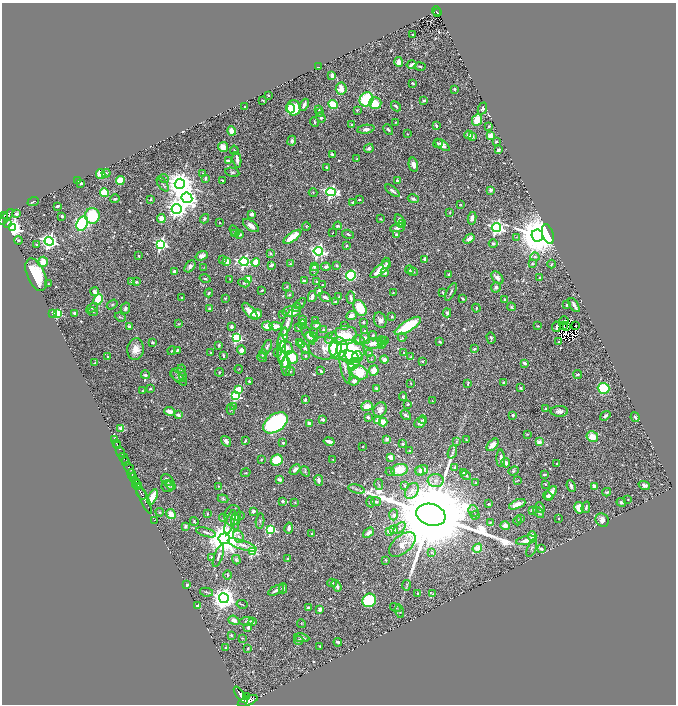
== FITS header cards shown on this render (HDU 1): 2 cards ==
NAXIS1  =                 1348
NAXIS2  =                 1404

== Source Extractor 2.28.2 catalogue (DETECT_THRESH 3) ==
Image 1348 x 1404 px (HDU 1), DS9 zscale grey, zoomed out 1/2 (1 PNG px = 2 x 2 image px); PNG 678 x 706 px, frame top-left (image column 1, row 1403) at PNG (2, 3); each listed source drawn as its Kron ellipse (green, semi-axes under 4 px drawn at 4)
Background 0.814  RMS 0.022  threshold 0.0653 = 3 sigma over >= 5 px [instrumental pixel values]
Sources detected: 733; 37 cannot appear on this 1/2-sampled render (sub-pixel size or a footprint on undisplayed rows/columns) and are neither listed nor drawn; of the other 696, the 500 brightest by FLUX_AUTO listed and drawn (196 fainter detections omitted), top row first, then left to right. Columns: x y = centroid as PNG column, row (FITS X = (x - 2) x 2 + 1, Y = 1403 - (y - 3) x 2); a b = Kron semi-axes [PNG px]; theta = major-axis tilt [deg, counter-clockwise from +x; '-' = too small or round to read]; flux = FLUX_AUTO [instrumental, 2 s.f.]
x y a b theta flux
436 11 5 2 - 49
438 13 4 1 - 58
413 35 2 2 - 6
399 62 5 4 - 33
411 65 5 2 - 14
420 66 5 2 - 5
318 67 2 2 - 3.6
332 75 4 3 - 17
413 83 3 2 - 5.1
341 88 6 5 - 47
454 89 2 2 - 28
268 95 3 2 - 4.3
366 99 7 6 - 300
263 100 3 1 - 3.9
424 101 4 3 - 7.8
375 103 6 6 - 86
333 104 5 3 - 170
304 105 6 3 68 16
396 106 6 3 -44 9
245 107 2 2 - 4.8
290 108 5 4 - 190
294 108 7 6 - 110
318 109 3 2 - 5
482 109 6 4 66 9.5
357 110 4 4 - 6.2
319 113 4 3 - 3.4
321 117 5 3 - 8.5
477 120 6 5 - 74
315 122 4 2 - 6
396 122 2 2 - 3.8
352 125 2 2 - 5.3
436 126 4 3 - 6.7
489 126 2 2 - 5
366 129 8 4 8 16
388 129 5 3 - 7.9
232 131 4 4 - 35
407 134 3 2 - 4.2
468 135 4 4 - 16
472 136 2 2 - 59
491 136 3 3 - 160
292 141 5 4 - 14
496 142 4 3 - 4.9
438 144 5 4 - 6
442 145 9 4 -36 23
223 147 5 5 - 36
369 148 5 4 - 11
234 150 5 2 - 3.7
498 150 3 3 - 10
332 154 2 2 - 17
357 159 2 2 - 13
237 160 8 3 -83 19
228 161 3 2 - 12
413 165 7 4 -77 21
327 167 3 3 - 6.7
232 172 7 4 -12 8.4
106 173 4 3 - 5.8
203 173 3 3 - 6.2
101 174 5 4 - 59
164 178 5 3 - 5.1
205 178 3 2 - 12
120 180 4 4 - 100
222 180 3 2 - 6.6
78 181 3 3 - 17
397 181 3 3 - 12
81 183 3 2 - 7.1
163 184 8 3 -55 8
180 184 5 5 - 5800
491 190 3 3 - 14
392 191 8 3 -38 16
331 192 5 4 - 970
104 193 4 4 - 90
313 193 4 3 - 3.6
187 198 5 5 - 2900
115 199 5 3 - 5.6
151 199 2 2 - 14
359 199 2 2 - 5.8
413 199 5 4 - 17
33 201 6 3 22 5.4
353 202 3 2 - 4.4
461 205 3 3 - 3.7
57 206 4 3 - 6.4
176 209 5 5 - 1900
450 212 4 3 - 3.8
16 214 2 2 - 37
252 214 3 3 - 24
4 216 4 2 - 460
62 216 2 2 - 23
92 216 8 7 - 210
6 217 10 2 47 570
161 218 4 3 - 67
472 218 6 4 82 28
204 219 5 3 - 6.6
380 219 4 3 - 3.8
399 221 7 3 -75 20
220 222 2 2 - 4.9
402 223 3 3 - 3.9
7 224 4 2 - 260
82 224 7 5 62 580
251 226 9 4 -35 26
306 226 4 3 - 3.5
338 226 4 3 - 6.9
12 228 4 4 - 2600
397 228 7 3 9 14
496 228 4 4 - 1500
235 231 6 2 -57 4.5
234 233 4 3 - 3.6
333 233 2 2 - 4.1
239 234 4 3 - 14
348 234 6 3 -16 7.2
396 234 4 3 - 5
548 234 10 5 -72 740
537 236 6 5 - 18000
292 237 10 4 36 100
516 237 4 3 - 4.7
469 239 6 3 39 24
18 240 4 4 - 7.8
49 241 4 4 - 1600
161 244 4 4 - 760
493 244 4 3 - 6.8
37 245 3 2 - 5.8
346 246 2 2 - 13
318 251 4 4 - 1200
270 253 2 2 - 20
139 256 3 2 - 3.5
202 256 6 4 18 26
535 257 4 3 - 5.8
223 259 3 3 - 4.3
425 259 2 2 - 44
227 261 4 3 - 52
43 262 5 5 - 58
244 262 4 4 - 910
256 262 4 3 - 53
290 264 2 2 - 4.2
386 264 6 3 -87 8.3
532 264 4 3 - 5.6
551 264 4 3 - 4.6
272 265 3 2 - 14
337 265 3 2 - 5.6
190 266 7 4 51 18
204 267 3 3 - 3.3
314 267 4 3 - 11
326 267 5 4 - 12
314 270 6 2 82 4.4
380 270 12 4 41 51
410 270 4 2 - 4.8
175 272 3 3 - 34
413 272 5 3 - 6.6
385 273 2 2 - 20
449 274 3 2 - 6.4
36 275 17 9 -67 180
351 275 5 5 - 300
497 278 7 5 -49 22
539 278 3 2 - 5.4
205 279 5 3 - 7.7
230 279 3 2 - 3.9
248 279 3 3 - 150
132 281 2 2 - 41
304 281 3 2 - 12
316 281 2 2 - 6
136 282 3 3 - 8.5
244 283 6 4 -9 5.8
49 284 4 2 - 4.7
322 285 2 2 - 5.8
287 287 3 3 - 3.6
496 287 5 5 - 12
262 290 2 2 - 4.4
95 292 4 3 - 18
319 292 3 2 - 41
393 292 2 2 - 3.4
443 292 3 2 - 3.5
451 292 10 3 62 8.7
209 293 4 2 - 6.5
289 295 3 3 - 3.9
339 296 3 3 - 4
312 297 5 3 - 21
325 297 6 3 -32 19
182 298 3 2 - 3.4
225 298 4 3 - 3.8
351 298 6 2 -86 11
463 299 3 2 - 8.7
504 299 3 3 - 6.3
98 300 5 4 - 120
336 302 3 3 - 11
300 304 6 2 46 3.8
112 305 6 4 35 6.8
567 305 3 2 - 5.5
574 305 8 2 -57 16
296 307 4 3 - 10
511 307 4 3 - 8
92 308 6 4 27 9.5
125 308 6 4 75 12
360 308 8 6 -60 130
476 308 4 3 - 4.8
210 309 3 3 - 14
250 311 10 4 -49 57
292 311 9 5 6 46
93 312 5 3 - 4.9
52 313 4 3 - 8.8
75 313 3 3 - 15
447 313 4 3 - 9.9
58 314 3 3 - 340
257 314 5 4 - 53
283 314 3 2 - 3.7
351 316 5 4 - 25
120 317 6 2 -22 3.7
392 317 2 2 - 9.7
302 320 3 3 - 24
380 320 8 6 -68 18
564 320 4 2 - 6
315 321 4 3 - 3.9
363 322 3 3 - 6.6
287 323 13 3 72 35
179 324 3 3 - 4.3
302 324 5 3 - 6.5
316 325 4 3 - 18
564 325 3 1 - 3.4
267 326 5 4 - 37
276 326 6 4 -4 36
345 326 3 2 - 3.7
408 326 15 5 32 230
538 326 3 2 - 3.7
566 326 3 1 - 3.7
576 326 2 1 - 7.5
129 327 2 2 - 39
231 327 3 3 - 18
556 327 5 2 - 5.8
299 328 4 3 - 12
323 330 3 3 - 6
365 331 3 3 - 6.8
314 333 3 3 - 9.3
308 335 11 4 -56 14
344 336 13 9 13 140
373 336 4 4 - 12
312 337 6 5 - 9
402 337 5 3 - 4.1
236 338 4 4 - 560
283 338 11 3 77 82
331 338 6 5 - 22
491 338 6 3 -71 7.3
365 339 6 5 - 25
359 340 5 5 - 13
384 340 3 3 - 5
152 342 3 2 - 7.9
382 342 6 3 -66 28
440 342 2 2 - 13
559 342 3 2 - 8.1
300 343 3 3 - 3.7
373 343 10 5 5 39
381 344 3 3 - 10
219 345 3 3 - 6
301 345 4 4 - 7.2
267 347 7 4 68 10
281 348 13 3 -88 61
286 348 7 6 - 39
305 348 5 3 - 13
325 348 17 11 -4 63
333 348 7 4 86 70
338 348 11 9 80 130
135 349 11 8 80 42
474 349 3 2 - 6.2
177 350 4 3 - 8.8
242 350 4 4 - 29
172 351 4 3 - 4.9
350 351 14 11 -8 290
211 353 3 2 - 3.3
278 353 3 2 - 7.9
369 353 3 3 - 6.3
404 353 2 2 - 8
263 354 4 3 - 9.6
223 356 4 2 - 6.3
305 356 3 2 - 6.2
108 357 2 2 - 30
262 357 5 4 - 9.4
292 357 7 5 -62 120
349 357 10 6 -15 70
357 357 6 5 - 26
411 357 3 3 - 3.9
283 359 10 4 -70 46
371 359 4 3 - 3.4
384 360 4 3 - 26
422 361 2 2 - 5.2
94 363 2 2 - 3.9
354 363 6 5 - 33
525 363 3 2 - 13
286 366 9 4 88 26
345 367 17 4 -78 19
351 367 3 3 - 190
239 369 4 3 - 3.3
182 370 5 3 - 4.8
374 370 5 4 - 56
290 371 5 3 - 3.6
321 371 4 2 - 7.4
219 372 4 2 - 4.7
360 372 8 6 -28 110
578 374 4 3 - 6.3
145 375 4 3 - 8.3
179 375 8 6 -32 18
183 376 4 3 - 4.6
178 378 10 3 -42 8.4
249 381 3 2 - 6.5
354 381 5 4 - 19
411 383 3 2 - 3.4
468 383 4 2 - 5.4
504 383 4 3 - 8.3
376 388 4 3 - 7.3
521 388 2 2 - 9.3
604 388 6 5 - 240
150 389 4 2 - 5.2
239 390 3 3 - 120
143 391 3 3 - 4.5
236 396 4 3 - 430
403 396 4 4 - 8
305 400 3 2 - 9.5
432 401 2 2 - 3.7
408 404 3 3 - 8.8
367 406 6 5 - 48
234 407 4 3 - 4.2
380 409 7 6 - 38
545 409 3 3 - 7.5
231 410 5 4 - 5.1
169 411 5 3 - 31
559 411 9 5 0 19
178 415 3 2 - 47
406 415 6 3 -38 11
513 415 2 2 - 8.3
605 416 6 3 37 9.6
368 417 3 3 - 13
635 417 5 2 - 9.4
323 419 4 3 - 8.7
423 420 4 3 - 3.5
378 421 3 3 - 53
383 422 4 4 - 43
276 423 13 8 34 710
309 423 3 3 - 28
420 423 6 5 - 17
121 429 2 2 - 100
527 434 4 3 - 3.4
592 437 6 5 - 53
387 439 4 3 - 8.7
466 439 3 2 - 4.5
114 440 4 1 - 35
226 441 6 4 -55 24
245 441 4 2 - 8.7
329 441 5 3 - 17
456 441 3 3 - 3.9
539 442 2 2 - 71
116 443 2 1 - 26
283 443 2 2 - 28
403 444 3 3 - 5.6
117 445 2 1 - 41
493 445 7 4 46 35
363 446 3 3 - 3.5
410 451 4 2 - 6.9
120 452 5 1 - 130
452 452 7 3 70 8.7
390 457 4 3 - 28
124 458 5 2 - 1100
501 458 8 3 -89 18
261 460 4 3 - 4.3
277 460 6 5 - 220
333 460 3 2 - 5
125 462 2 1 - 380
506 463 5 4 - 15
556 463 2 2 - 3.7
455 467 4 3 - 7.5
129 468 6 2 -56 1800
295 469 6 3 45 21
400 470 8 6 14 94
422 470 6 5 - 27
305 471 6 3 -58 6.5
420 471 4 3 - 11
513 471 5 4 - 5.9
390 472 4 3 - 5.2
246 473 5 2 - 3.6
463 473 2 2 - 10
131 474 4 2 - 480
544 474 3 3 - 6.7
466 475 5 4 - 8.5
133 477 4 1 - 480
279 479 3 3 - 21
167 480 7 5 -40 33
319 480 5 3 - 20
436 480 8 6 -3 21
518 480 4 3 - 3.5
135 482 3 2 - 310
476 483 3 2 - 4.4
137 484 5 2 - 170
545 484 3 3 - 6.1
171 485 5 3 - 5.5
379 485 5 2 - 3.8
644 485 6 4 -19 16
167 486 6 5 - 12
218 486 3 3 - 3.7
405 486 3 3 - 5.7
571 486 6 3 -66 14
594 486 4 3 - 17
138 487 4 2 - 130
356 489 8 3 -14 10
412 491 8 6 56 23
607 492 4 3 - 5.3
141 493 7 2 -56 1400
551 493 8 3 54 26
548 496 5 3 - 6.8
153 497 8 4 66 76
144 499 16 2 -65 1300
223 499 5 4 - 5.6
628 500 2 2 - 4.9
282 501 2 2 - 26
376 501 5 3 - 12
295 502 2 2 - 3.9
371 502 5 4 - 11
621 502 5 4 - 12
489 504 4 3 - 5.1
517 504 8 4 23 44
586 507 6 3 74 9.4
540 508 5 3 - 12
579 508 6 5 - 44
532 510 3 2 - 10
253 511 3 3 - 11
473 511 6 4 -56 13
160 512 4 3 - 5
539 512 7 4 -47 8
171 514 5 4 - 47
208 514 4 2 - 4.9
233 515 10 8 82 36
394 515 5 4 - 14
431 515 15 10 -18 130000
475 515 4 4 - 4.5
238 516 6 4 16 10
223 518 4 4 - 6.6
521 519 3 3 - 4.1
559 519 2 2 - 8.9
154 520 2 1 - 23
602 520 7 6 - 21
194 521 4 3 - 4.5
235 521 9 3 -89 9.5
260 521 7 3 82 7.1
518 521 4 3 - 5.1
230 522 13 4 71 21
490 522 3 3 - 4.3
185 526 4 3 - 7.5
505 526 5 4 - 28
289 528 6 3 78 16
400 528 7 4 44 11
271 529 4 3 - 410
394 529 3 3 - 20
206 532 10 3 -16 12
389 532 2 2 - 43
369 533 6 4 37 21
312 534 2 2 - 16
532 536 4 3 - 38
238 537 6 5 - 11
224 539 5 5 - 11000
526 540 10 4 10 37
402 544 16 9 41 47
242 545 15 4 -18 25
477 548 5 3 - 69
532 548 9 4 69 9.7
541 549 4 3 - 12
252 552 3 3 - 410
431 552 4 3 - 4.5
218 556 12 3 70 12
211 557 3 2 - 10
288 558 3 2 - 4.4
236 560 5 4 - 7.5
386 560 3 3 - 4.5
227 575 4 2 - 4.2
332 583 5 3 - 5.9
187 585 3 2 - 34
406 585 5 4 - 6
337 586 6 3 -58 14
283 588 5 3 - 10
276 590 8 3 27 17
206 592 7 2 -11 4.4
418 593 4 2 - 4.5
432 594 4 3 - 3.6
224 598 5 5 - 4900
369 600 7 6 - 240
242 604 6 2 -12 3.4
198 606 4 3 - 17
308 607 3 3 - 11
395 607 6 3 -31 5.4
320 609 3 3 - 18
400 611 7 3 -77 5.3
234 620 6 4 -21 19
246 621 7 4 3 7.1
252 622 4 3 - 23
302 624 4 3 - 3.7
248 628 2 2 - 24
231 635 3 3 - 5.2
242 638 2 2 - 3.3
302 638 8 3 -8 10
299 640 5 3 - 8.9
338 642 4 2 - 7.4
320 646 2 2 - 5.2
225 648 2 2 - 8.2
248 648 3 2 - 5.1
241 695 10 4 -52 3800
247 696 3 2 - 400
248 701 10 4 22 5100
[196 fainter detections neither listed nor drawn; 37 sub-pixel or undisplayed-footprint detections neither listed nor drawn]